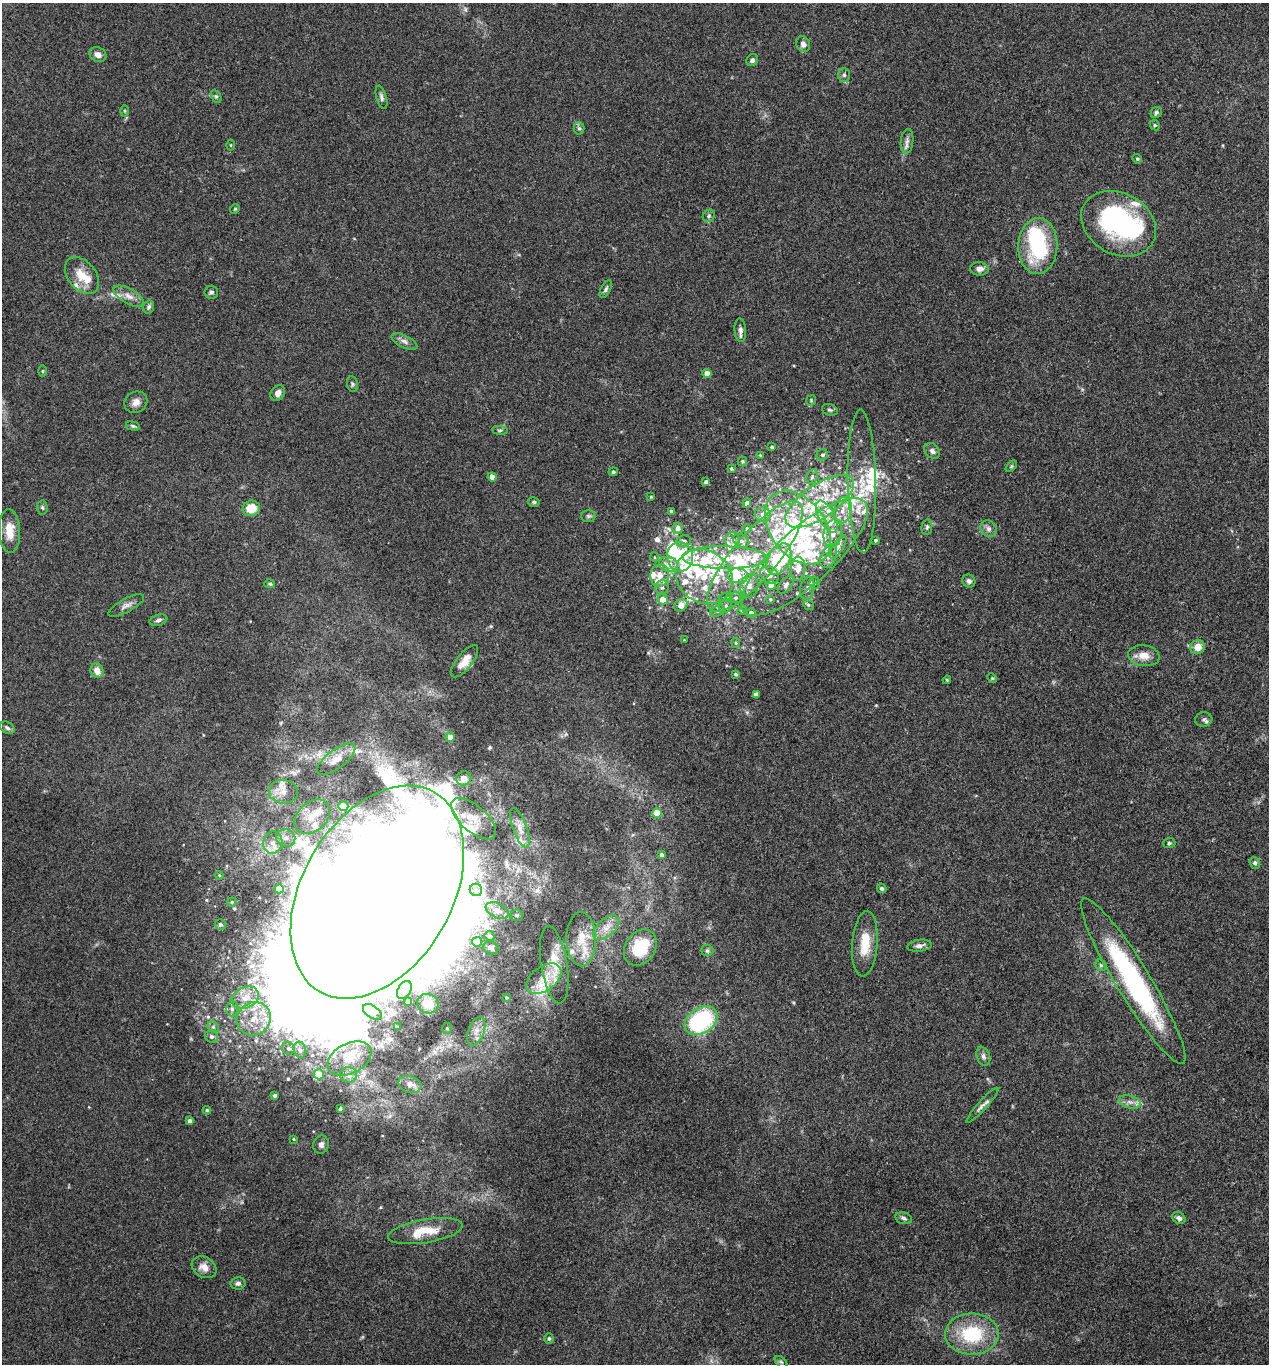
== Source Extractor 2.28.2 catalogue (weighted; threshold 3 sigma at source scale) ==
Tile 6 of 4 x 4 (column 2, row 2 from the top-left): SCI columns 1403-2669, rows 2732-4093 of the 5470 x 5459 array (HDU 1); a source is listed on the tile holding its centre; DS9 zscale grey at full resolution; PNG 1271 x 1366 px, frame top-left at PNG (2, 3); each listed source drawn as its Kron ellipse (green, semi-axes under 4 px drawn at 4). Shown black and unused: <1% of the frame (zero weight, under 3 of 4 exposures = <1% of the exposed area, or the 3 px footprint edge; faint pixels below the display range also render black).
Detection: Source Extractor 2.28.2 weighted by HDU 2 'WHT'; one run over the whole footprint, this tile lists its part. Background 0.0779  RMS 0.0059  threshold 0.0268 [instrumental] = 3 sigma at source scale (4.5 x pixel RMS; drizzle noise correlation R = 1.50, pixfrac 1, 0.05/0.05 arcsec/px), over >= 5 px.
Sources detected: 249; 1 too faint to see at this stretch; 13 inside a brighter object's white glare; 1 cosmic-ray / hot-pixel residue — neither listed nor drawn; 47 inside a brighter listed object's ellipse — not listed separately; the other 187 listed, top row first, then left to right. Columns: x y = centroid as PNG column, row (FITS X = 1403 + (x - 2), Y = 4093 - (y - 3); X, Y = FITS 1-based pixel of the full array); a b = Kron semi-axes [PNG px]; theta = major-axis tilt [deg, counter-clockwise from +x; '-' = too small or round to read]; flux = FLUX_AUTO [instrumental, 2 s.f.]
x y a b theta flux
803 44 8 7 - 3
98 55 9 7 -27 3.6
752 60 6 5 - 1.5
844 75 7 6 - 1.4
216 96 7 5 -62 1
381 97 12 5 -74 1.8
124 111 5 3 - 0.68
1156 112 6 5 - 1.1
1155 125 5 4 - 0.8
579 128 6 5 - 1.2
907 141 12 6 84 2.5
231 145 5 3 - 0.53
1137 159 5 4 - 0.8
235 209 5 4 - 0.76
709 216 7 5 46 1.3
1119 224 39 30 -29 99
1038 246 28 19 88 51
979 269 9 7 -4 3
82 276 21 14 -50 11
606 289 9 5 61 1.4
211 292 6 6 - 1.5
129 296 17 7 -30 4.7
149 307 6 5 - 1.4
740 330 12 6 -85 2.4
404 341 14 6 -26 2.6
43 371 5 3 - 0.66
707 374 4 4 - 8.3
352 384 8 5 -79 1.3
278 393 8 6 54 3.6
811 400 5 5 - 0.69
136 402 12 10 33 3.9
830 410 8 5 -19 1.5
133 426 7 4 -16 0.99
500 430 8 4 -7 0.97
772 447 4 3 - 0.89
932 451 9 6 -43 2.5
760 455 4 3 - 0.57
822 455 6 5 - 1.5
742 461 5 4 - 0.87
1011 466 7 4 46 0.83
731 469 4 4 - 0.89
613 472 4 4 - 1.2
492 477 4 4 - 6
812 477 7 5 70 1.2
862 481 72 14 -89 28
706 482 4 4 - 2.4
651 497 4 3 - 0.53
820 501 39 17 34 37
534 502 6 4 -15 0.97
747 503 4 3 - 1.4
42 507 7 5 -87 1.1
251 508 9 7 15 11
843 510 13 8 76 6.8
671 511 3 3 - 1.3
763 515 8 7 - 3.5
588 516 7 6 - 1.2
827 517 17 8 -62 7
927 527 8 5 81 1.2
678 528 5 5 - 3.4
747 528 4 3 - 0.75
798 528 41 27 -53 65
989 529 9 7 -45 2.6
9 531 22 10 -87 9.8
833 533 14 9 79 6.6
732 540 8 7 - 3.1
876 540 3 3 - 1
684 541 7 6 - 1.6
741 541 8 6 -26 2.5
838 547 13 5 58 2.7
829 556 12 7 66 3.4
654 557 5 3 - 0.47
680 557 15 13 -85 15
755 557 70 22 50 62
804 557 82 28 42 80
725 558 42 11 -1 20
779 559 17 10 61 68
669 564 10 7 -16 5.8
798 569 12 7 87 5.2
660 575 11 9 80 5.9
769 575 10 8 -45 3.2
738 576 10 7 -3 7.3
704 577 30 26 -37 33
969 581 7 6 - 1.9
815 583 5 5 - 0.97
270 584 5 4 - 0.91
771 585 5 4 - 3.7
786 585 10 6 51 2.3
749 586 12 9 76 3.5
662 587 7 6 - 2
807 588 12 7 79 2.4
726 597 7 4 5 1.1
735 598 6 5 - 1.1
663 599 5 5 - 7.3
770 599 3 3 - 0.64
681 605 7 5 38 6.5
808 605 6 5 - 1
126 606 20 6 28 3.3
726 606 7 6 - 1.5
742 610 5 4 - 0.7
718 611 8 5 26 1.4
751 613 4 4 - 2.9
158 620 9 5 18 1.7
684 640 3 3 - 0.4
736 643 5 4 - 0.85
1198 647 7 7 - 6.8
1144 656 16 10 -7 7
465 661 19 8 52 7.1
97 671 7 6 - 5.7
735 674 4 3 - 0.91
992 678 5 4 - 0.69
947 680 4 4 - 0.65
756 694 4 4 - 2.8
1204 719 9 7 5 1.7
7 728 8 5 -30 1.6
450 737 5 5 - 3.4
336 759 23 9 37 7.4
464 778 8 7 - 4.8
283 792 14 11 -7 6.1
343 806 5 4 - 9.8
657 813 5 4 - 15
312 817 20 14 43 12
474 819 27 13 -42 10
520 828 21 7 -70 5.2
286 838 9 9 - 4.6
273 843 11 9 75 5.5
1169 843 6 5 - 0.93
662 855 4 4 - 1.6
1255 863 6 5 - 1.2
219 875 4 3 - 0.57
882 888 5 4 - 1.1
279 889 4 4 - 12
476 890 6 6 - 1.9
377 892 115 75 60 6400
232 902 4 4 - 0.79
497 911 12 7 -25 3.6
517 915 6 6 - 1.4
220 924 5 5 - 1.8
606 927 15 8 41 5.4
490 936 5 5 - 1.3
581 939 27 15 -89 13
477 942 5 5 - 3
865 944 33 12 85 15
919 946 12 6 7 2.5
491 948 8 6 -21 1.7
640 948 19 15 56 29
707 950 6 5 - 1.3
554 965 39 13 -81 13
1101 965 6 5 - 1
544 979 20 12 36 11
1133 981 96 17 -59 110
404 990 10 6 60 2.7
506 997 3 3 - 0.72
245 998 14 10 26 8.7
408 1002 4 4 - 3.2
428 1004 11 9 -21 13
232 1009 7 6 - 1.6
372 1012 11 6 -34 2.4
254 1019 17 16 - 16
701 1021 18 12 34 70
213 1027 6 5 - 1.1
397 1027 3 3 - 0.66
447 1028 5 5 - 1.1
476 1031 15 8 69 4.9
211 1036 7 6 - 1.9
288 1048 6 6 - 1.5
300 1050 8 6 -72 2
983 1056 10 6 -69 2.2
350 1058 23 15 27 15
319 1074 5 5 - 12
349 1075 8 7 - 4.4
410 1084 12 8 -17 4.5
275 1095 3 3 - 1.4
1130 1102 11 6 -15 2.9
982 1105 23 4 48 2.9
340 1109 3 3 - 0.99
207 1110 4 4 - 0.9
190 1121 4 4 - 2.8
294 1139 4 3 - 0.6
321 1145 9 7 76 2.3
904 1218 8 5 -14 1.5
1179 1218 7 5 -30 2.2
425 1231 37 11 9 16
204 1267 13 10 -32 5
238 1283 7 6 - 1.7
972 1334 27 20 1 35
549 1338 5 4 - 1.1
781 1362 7 4 -44 1.2
Overlapping masked pixels (flux is a lower limit): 1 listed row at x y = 377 892